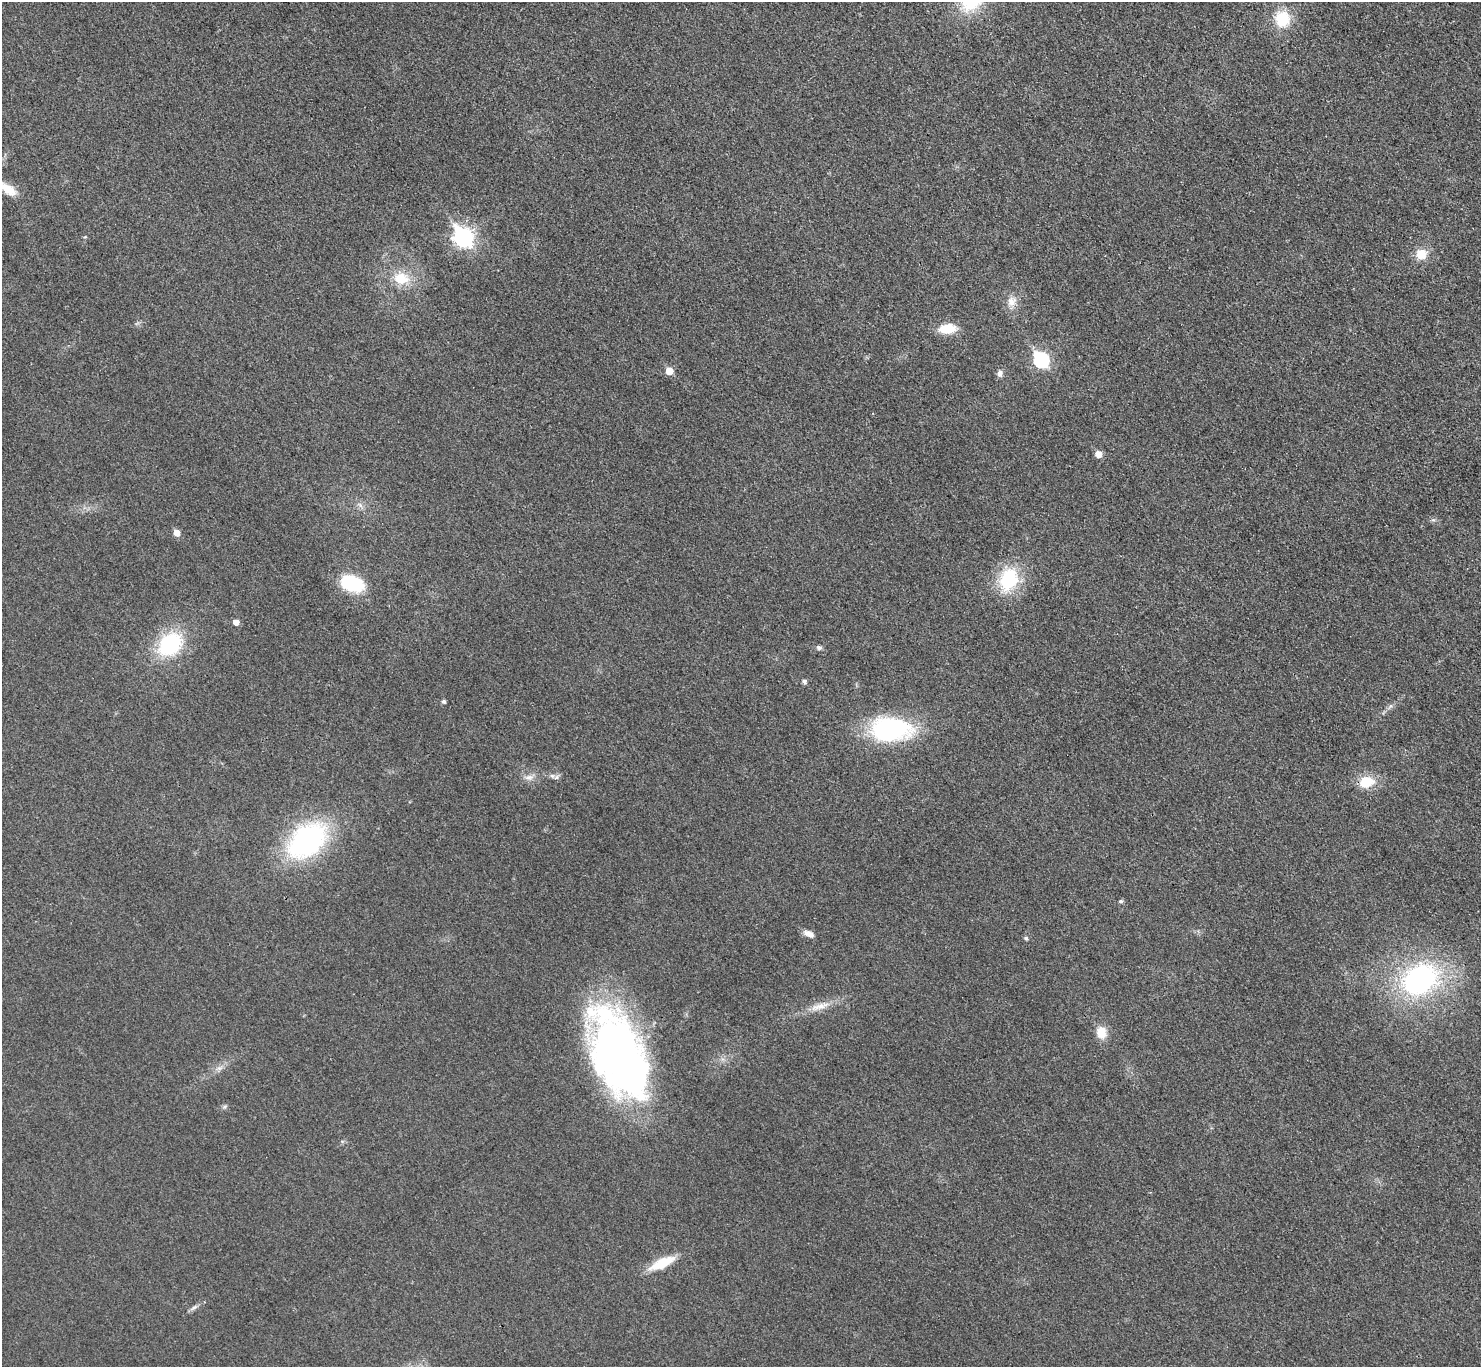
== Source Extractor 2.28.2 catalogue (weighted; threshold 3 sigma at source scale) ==
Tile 10 of 4 x 4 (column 2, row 3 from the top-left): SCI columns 1489-2967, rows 1533-2897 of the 5943 x 5938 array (HDU 1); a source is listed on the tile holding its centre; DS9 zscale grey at full resolution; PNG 1483 x 1369 px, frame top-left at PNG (2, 2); no overlay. Shown black and unused: <1% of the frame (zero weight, under 3 of 4 exposures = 1% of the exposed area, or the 3 px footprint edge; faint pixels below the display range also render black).
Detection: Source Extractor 2.28.2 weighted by HDU 2 'WHT'; one run over the whole footprint, this tile lists its part. Background 0.0435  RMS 0.0066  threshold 0.0298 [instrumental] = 3 sigma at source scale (4.5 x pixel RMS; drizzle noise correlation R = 1.50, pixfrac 1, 0.05/0.05 arcsec/px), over >= 5 px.
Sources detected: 36; all 36 listed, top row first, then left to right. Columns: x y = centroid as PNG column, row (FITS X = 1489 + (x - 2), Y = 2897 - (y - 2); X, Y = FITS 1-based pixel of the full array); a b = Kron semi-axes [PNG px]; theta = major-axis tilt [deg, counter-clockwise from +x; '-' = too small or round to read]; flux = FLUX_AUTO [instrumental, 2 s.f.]
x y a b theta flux
1282 19 18 16 -82 22
7 189 25 11 -35 12
463 237 9 7 -51 260
1421 254 12 11 - 11
401 279 18 14 -7 17
1011 301 14 12 62 6.6
948 329 18 10 3 15
1041 360 8 7 - 110
669 371 6 5 - 10
1000 373 10 6 88 2.5
1098 454 5 5 - 7.1
360 505 8 5 -46 2
176 533 6 5 - 6.1
1008 579 31 24 67 36
352 583 25 16 -20 38
236 622 5 5 - 4.9
170 644 24 18 42 59
819 647 8 6 -23 1.7
804 681 5 4 - 2.2
444 701 5 5 - 1.3
1390 706 7 4 71 1.3
890 729 38 21 0 100
552 776 7 6 - 2
529 777 14 7 7 4
1366 782 14 11 17 18
307 841 38 25 40 140
1121 901 5 4 - 1.3
809 934 14 7 -26 4.5
1026 938 5 4 - 0.98
1420 980 42 31 33 130
819 1006 32 8 17 10
1101 1033 17 13 -81 9
619 1055 85 42 -68 400
224 1107 7 5 36 1.3
662 1263 27 9 25 20
194 1307 10 5 36 2.1
Isophote crosses this tile's border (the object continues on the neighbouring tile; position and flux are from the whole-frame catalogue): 1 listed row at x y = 7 189